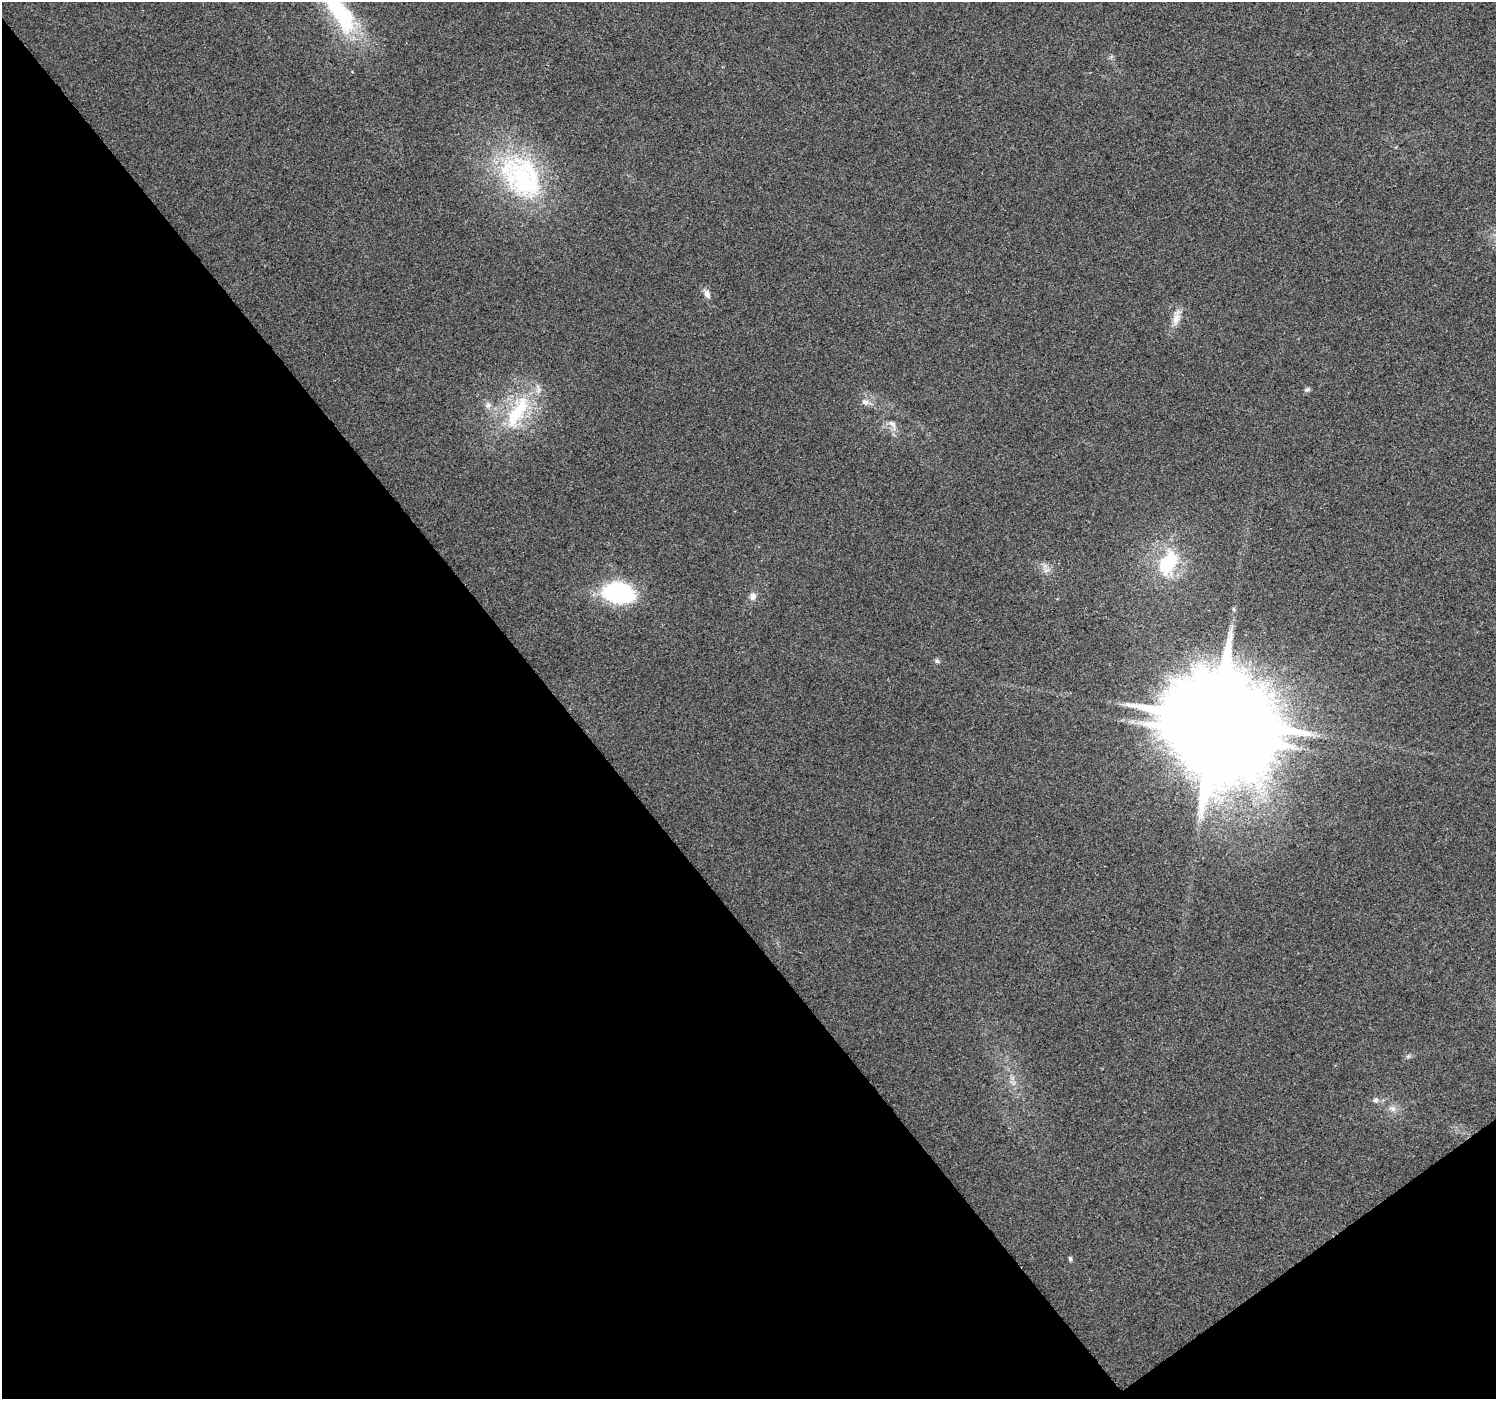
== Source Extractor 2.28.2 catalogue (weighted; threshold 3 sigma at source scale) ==
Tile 14 of 4 x 4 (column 2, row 4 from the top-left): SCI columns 1495-2988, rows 134-1530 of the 5978 x 5921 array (HDU 1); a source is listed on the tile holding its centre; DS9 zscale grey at full resolution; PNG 1498 x 1401 px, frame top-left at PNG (2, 2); no overlay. Shown black and unused: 40% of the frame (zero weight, under 2 of 3 exposures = <1% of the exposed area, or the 3 px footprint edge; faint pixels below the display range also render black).
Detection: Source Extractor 2.28.2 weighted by HDU 2 'WHT'; one run over the whole footprint, this tile lists its part. Background 0.0727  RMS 0.0088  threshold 0.0398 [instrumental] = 3 sigma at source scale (4.5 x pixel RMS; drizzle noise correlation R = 1.50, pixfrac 1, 0.0396/0.0396 arcsec/px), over >= 5 px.
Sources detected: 20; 1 inside a brighter object's white glare — not listed; the other 19 listed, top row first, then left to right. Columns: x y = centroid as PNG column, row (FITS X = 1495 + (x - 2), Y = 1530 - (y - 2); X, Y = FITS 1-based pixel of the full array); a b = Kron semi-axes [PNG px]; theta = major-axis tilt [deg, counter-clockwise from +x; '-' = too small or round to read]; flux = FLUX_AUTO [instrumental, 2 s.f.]
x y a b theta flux
339 12 64 21 -56 87
523 180 70 40 -52 140
707 294 12 7 -69 4.7
1176 317 25 9 76 9.3
1307 389 8 5 25 2
865 402 11 7 -14 4.3
488 405 9 8 - 4.1
517 412 58 20 60 63
892 424 14 7 -47 4.9
1168 562 35 20 63 51
1047 570 9 4 32 2.4
619 593 32 20 -12 93
753 597 10 8 81 4.5
937 661 6 5 - 1.7
1217 719 30 22 13 20000
1408 1056 7 4 19 1.6
1376 1100 7 6 - 2.6
1393 1109 9 7 -2 3.9
1070 1259 6 5 - 1.5
Isophote crosses this tile's border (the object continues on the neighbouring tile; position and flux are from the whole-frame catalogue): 1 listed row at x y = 339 12